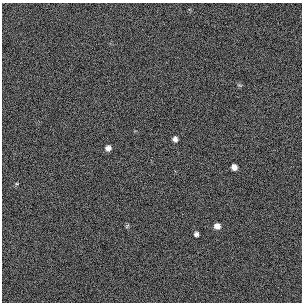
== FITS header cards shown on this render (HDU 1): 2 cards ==
NAXIS1  =                  300 / length of original image axis
NAXIS2  =                  300 / length of original image axis

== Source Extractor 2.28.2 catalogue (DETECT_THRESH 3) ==
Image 300 x 300 px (HDU 1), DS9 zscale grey, 1 PNG px = 1 image px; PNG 304 x 304 px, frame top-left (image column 1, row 300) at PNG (2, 3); no overlay
Background 384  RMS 66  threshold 198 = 3 sigma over >= 5 px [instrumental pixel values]
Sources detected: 7; all 7 listed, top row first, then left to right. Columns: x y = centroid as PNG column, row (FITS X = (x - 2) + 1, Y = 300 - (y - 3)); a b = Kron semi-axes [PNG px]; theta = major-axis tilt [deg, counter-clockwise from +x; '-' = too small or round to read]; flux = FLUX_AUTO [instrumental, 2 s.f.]
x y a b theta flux
240 85 7 3 -5 4400
175 139 6 5 - 16000
108 148 6 6 - 23000
234 167 5 5 - 28000
127 226 7 4 46 5700
217 226 6 6 - 27000
196 234 5 5 - 12000